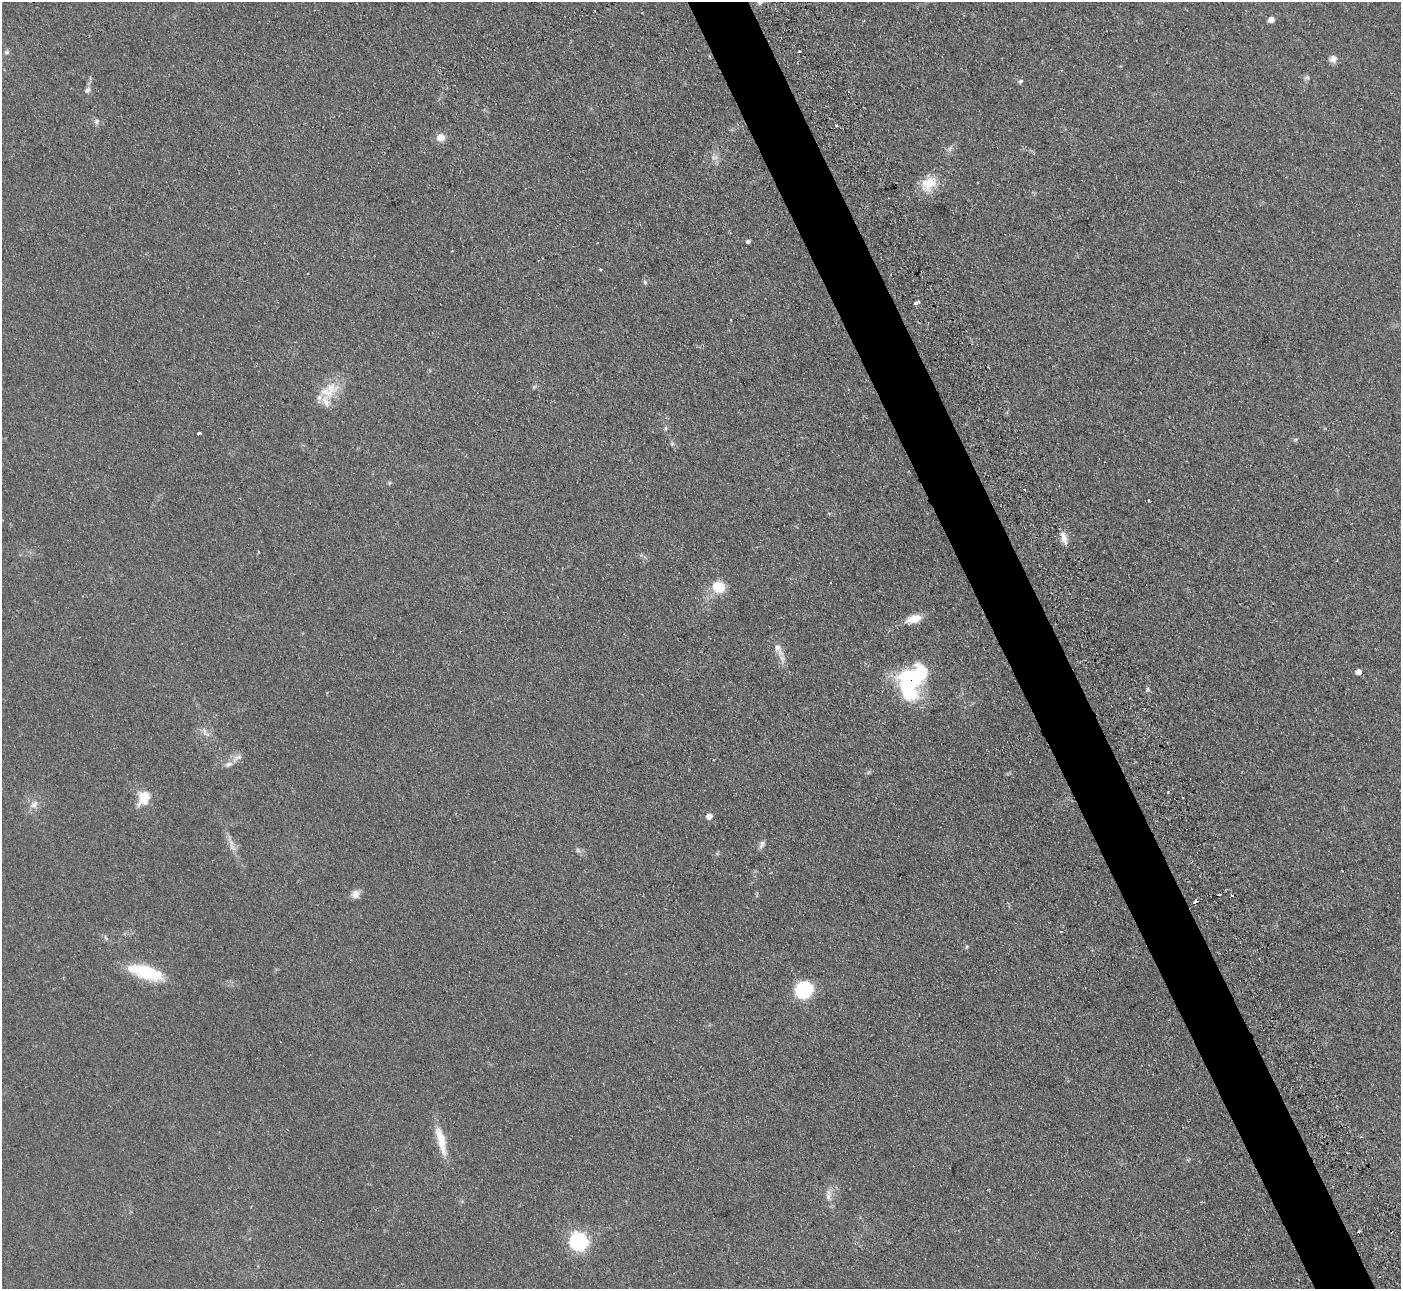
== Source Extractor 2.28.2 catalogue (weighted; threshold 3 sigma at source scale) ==
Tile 6 of 4 x 4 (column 2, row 2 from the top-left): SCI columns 1400-2798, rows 2861-4147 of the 5647 x 5607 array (HDU 1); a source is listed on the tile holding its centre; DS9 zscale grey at full resolution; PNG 1403 x 1291 px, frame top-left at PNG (2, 2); no overlay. Shown black and unused: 4% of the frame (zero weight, under 2 of 3 exposures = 3% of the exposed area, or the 3 px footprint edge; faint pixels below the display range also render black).
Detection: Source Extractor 2.28.2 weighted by HDU 2 'WHT'; one run over the whole footprint, this tile lists its part. Background 0.0882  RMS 0.0083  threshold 0.0373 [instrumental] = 3 sigma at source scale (4.5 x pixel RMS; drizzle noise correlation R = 1.50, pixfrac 1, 0.05/0.05 arcsec/px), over >= 5 px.
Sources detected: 62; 6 cosmic-ray / hot-pixel residue — not listed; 4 inside a brighter listed object's ellipse — not listed separately; the other 52 listed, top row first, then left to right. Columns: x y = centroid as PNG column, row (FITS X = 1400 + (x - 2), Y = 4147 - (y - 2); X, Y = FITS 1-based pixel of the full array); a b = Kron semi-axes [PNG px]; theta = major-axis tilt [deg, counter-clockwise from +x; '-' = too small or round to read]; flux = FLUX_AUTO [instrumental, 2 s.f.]
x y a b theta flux
1271 20 5 4 - 7.5
7 52 7 5 16 1.8
799 52 3 3 - 1.8
1333 59 9 9 - 4.5
1307 78 8 6 -22 2
1020 81 7 5 39 1.4
87 90 8 6 47 2.7
97 121 8 6 -90 2.2
837 125 3 3 - 1.4
441 138 10 9 - 7
714 157 11 4 -4 2.7
929 184 24 17 44 17
748 241 4 3 - 2.3
601 269 3 3 - 2.3
645 282 7 5 -68 1.3
919 302 3 3 - 2
916 303 3 3 - 2.8
534 387 6 5 - 1.2
329 393 15 13 48 16
665 428 6 4 -89 1.2
199 433 3 3 - 6.4
672 444 6 5 - 1.5
1025 490 3 2 - 1.1
1064 538 16 7 -71 6.4
258 552 3 2 - 1
718 587 14 12 -35 19
914 619 17 9 17 12
778 649 21 9 -60 7.8
1358 672 5 4 - 6.4
908 689 37 16 -70 63
1148 689 6 5 - 1.4
207 734 13 5 -22 3.4
237 758 16 6 32 4.6
868 772 7 4 45 1.2
1168 792 3 3 - 1.6
144 798 20 15 68 14
34 805 12 8 33 5.2
709 816 5 5 - 7.8
762 844 12 6 70 2.9
232 847 12 7 -51 4.5
578 850 7 6 - 1.9
717 854 6 4 -1 1.2
355 894 11 9 71 5.1
1195 902 5 3 - 6.7
1061 931 3 2 - 0.91
966 947 5 3 - 1
146 972 40 14 -17 41
803 990 17 15 49 44
441 1141 40 10 -75 18
828 1195 18 7 84 5.6
1359 1231 3 3 - 2
578 1241 8 7 - 290
Overlapping masked pixels (flux is a lower limit): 2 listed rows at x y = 908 689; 1195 902